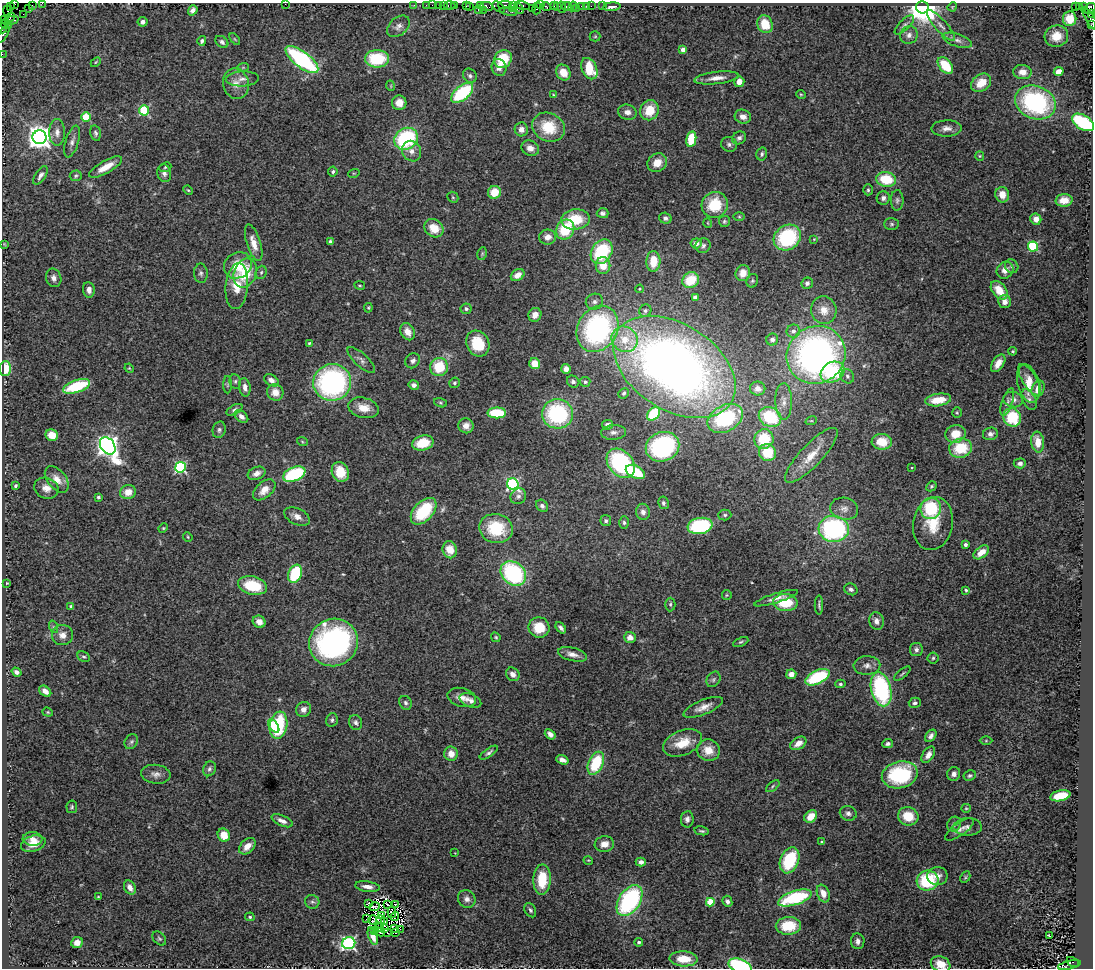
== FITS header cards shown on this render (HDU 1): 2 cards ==
NAXIS1  =                 1091
NAXIS2  =                  966

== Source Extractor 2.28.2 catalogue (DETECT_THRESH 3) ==
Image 1091 x 966 px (HDU 1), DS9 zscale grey, 1 PNG px = 1 image px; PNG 1095 x 970 px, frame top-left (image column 1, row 966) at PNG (2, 3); each listed source drawn as its Kron ellipse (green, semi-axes under 4 px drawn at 4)
Background 2.61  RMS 0.075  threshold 0.225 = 3 sigma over >= 5 px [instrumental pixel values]
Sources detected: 430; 3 with non-positive FLUX_AUTO (blend fragments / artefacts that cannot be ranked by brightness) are neither listed nor drawn; the other 427 listed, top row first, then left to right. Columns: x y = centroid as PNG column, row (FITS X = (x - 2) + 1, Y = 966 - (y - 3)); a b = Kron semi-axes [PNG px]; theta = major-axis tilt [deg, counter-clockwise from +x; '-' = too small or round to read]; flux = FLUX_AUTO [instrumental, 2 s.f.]
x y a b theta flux
42 3 2 2 - 38
14 4 3 2 - 290
285 4 2 2 - 18
32 5 2 2 - 49
414 5 2 2 - 45
426 5 2 2 - 81
432 5 2 2 - 89
443 5 3 2 - 200
449 5 6 3 0 320
466 5 3 3 - 130
505 5 6 2 0 540
514 5 4 2 - 150
523 5 7 3 -12 390
540 5 3 2 - 170
439 6 4 3 - 360
455 6 4 3 - 260
481 6 4 3 - 210
486 6 7 4 -9 770
554 6 3 2 - 140
557 6 4 3 - 160
567 6 5 3 - 270
573 6 5 2 - 61
582 6 3 3 - 260
586 6 3 2 - 39
591 6 2 2 - 75
603 6 2 2 - 37
1076 6 3 3 - 350
1079 6 3 3 - 84
10 7 3 3 - 340
469 7 4 3 - 170
498 7 7 3 -40 710
546 7 4 3 - 300
562 7 6 3 -80 330
612 7 9 4 5 20
922 7 6 6 - 10000
952 7 5 3 - 4.2
1084 7 4 3 - 130
29 8 3 2 - 120
512 8 3 2 - 170
519 8 6 4 -55 570
532 8 2 2 - 120
537 8 6 3 84 450
577 8 3 2 - 100
478 9 3 3 - 150
1090 9 6 5 - 490
193 10 5 4 - 26
483 10 4 3 - 150
7 11 5 3 - 350
509 11 9 3 -9 490
23 14 2 2 - 110
1092 14 4 2 - 190
10 17 5 3 - 1900
1090 18 13 4 -59 620
1070 19 7 6 - 90
5 20 4 3 - 110
12 20 7 3 14 1500
143 22 5 4 - 21
4 24 4 2 - 190
765 24 9 7 -67 110
904 25 13 5 45 17
1091 25 2 2 - 47
8 26 3 2 - 1800
398 26 13 8 41 28
941 26 20 6 -48 38
3 28 5 2 - 350
3 34 9 3 59 400
909 35 9 8 - 27
595 36 5 5 - 6.2
1056 36 12 10 15 85
235 39 7 3 -52 5.8
957 40 15 6 -18 30
202 41 5 4 - 12
222 42 7 5 -40 14
683 50 4 4 - 56
2 54 2 2 - 58
377 59 12 9 1 260
503 59 9 8 - 160
302 60 20 8 -37 680
96 62 6 3 44 5.3
945 66 10 6 -51 170
243 67 6 3 19 5.5
499 67 8 7 - 33
589 69 11 7 -67 150
1059 71 5 4 - 52
1022 72 9 7 -7 44
563 73 8 7 - 74
470 76 7 6 - 14
717 78 22 6 7 47
242 79 16 7 3 35
739 82 5 5 - 36
981 83 11 8 37 85
236 84 15 12 -76 59
391 86 5 3 - 4.1
462 93 13 7 39 360
801 94 5 4 - 5.3
553 95 4 3 - 5.4
1035 102 21 16 -20 740
399 103 7 7 - 60
144 110 5 5 - 370
649 110 10 9 - 110
627 112 9 7 -14 30
86 117 4 4 - 230
743 117 8 7 - 33
1083 122 12 7 -31 430
548 127 17 14 -26 170
947 128 15 8 1 34
521 129 7 6 - 29
57 132 13 8 89 34
96 133 8 5 -77 13
39 137 7 7 - 4800
739 138 7 6 - 15
406 139 12 10 34 510
691 139 8 5 79 140
72 142 16 6 73 26
729 144 8 7 - 16
530 148 9 7 -26 36
412 151 10 9 - 33
762 154 6 5 - 12
980 156 5 4 - 5.7
657 163 10 9 - 64
106 167 19 6 30 74
165 167 6 4 24 8.1
333 172 5 4 - 10
164 173 9 7 -76 22
354 173 6 3 17 4.3
40 175 10 5 56 18
76 176 6 5 - 9
886 179 10 7 -9 170
188 190 5 3 - 4.8
868 190 5 4 - 8
494 192 6 6 - 98
1002 195 8 7 - 56
453 197 6 5 - 7
883 198 7 6 - 19
897 200 10 6 89 15
1064 200 8 6 4 64
715 205 13 12 - 160
603 213 6 5 - 15
739 217 6 4 -1 5.7
665 218 6 5 - 15
575 219 14 10 5 170
1036 219 6 5 - 37
724 221 5 5 - 8.1
708 223 5 3 - 3.8
892 224 7 6 - 11
434 228 10 8 -36 91
565 229 10 8 59 210
548 237 8 7 - 39
787 237 14 12 36 380
814 239 4 4 - 4.1
330 242 4 4 - 11
254 243 19 7 -73 60
696 243 5 5 - 26
4 244 4 3 - 3.9
703 246 8 7 - 15
1033 246 5 5 - 340
602 252 13 10 58 320
482 254 6 4 79 8.2
653 261 10 7 88 88
238 265 14 12 37 110
603 265 8 7 - 88
1012 266 7 6 - 14
1005 270 9 8 - 41
261 272 7 5 69 9.3
201 273 9 7 -86 15
245 273 15 11 68 160
743 273 8 7 - 57
518 275 7 5 34 45
54 278 9 7 -72 23
691 280 9 7 35 120
752 281 7 5 66 9.6
807 283 6 5 - 15
360 285 5 3 - 5.3
237 286 23 11 84 110
640 289 4 3 - 5.2
89 290 8 6 -84 28
999 290 10 6 -51 89
695 297 4 4 - 15
594 302 9 8 - 24
1005 302 6 6 - 30
368 308 5 4 - 5.9
466 309 5 5 - 12
824 310 14 12 -75 63
645 311 6 5 - 11
535 315 7 6 - 33
598 329 24 20 59 920
793 331 7 6 - 26
407 332 9 6 -62 45
625 339 13 12 - 100
772 340 6 5 - 19
309 343 4 2 - 5.9
478 343 13 11 -62 170
1013 351 4 4 - 7.1
816 355 30 28 38 2100
361 360 18 6 -43 26
413 361 8 7 - 19
998 363 10 5 56 46
535 364 5 5 - 77
439 367 9 9 - 180
674 367 67 43 -33 3600
129 368 5 3 - 4.6
5 369 7 6 - 89
566 369 5 5 - 27
832 372 12 10 29 300
847 376 7 6 - 17
271 380 8 5 -31 27
1030 380 18 7 -57 45
235 381 7 5 -78 10
332 382 19 18 - 1000
573 382 6 5 - 15
585 382 5 5 - 8.4
454 383 5 5 - 11
1028 384 19 10 -75 71
228 385 9 4 89 8.8
414 385 5 4 - 22
77 386 14 6 19 270
245 387 9 5 -80 25
758 389 7 7 - 28
1038 389 8 6 67 51
275 392 8 8 - 53
624 393 5 4 - 7.6
1029 399 11 6 -62 23
938 400 13 6 8 98
1013 400 10 7 -13 25
784 401 18 8 -89 43
1007 402 14 5 70 19
440 403 7 4 -20 7
363 408 15 10 -14 65
234 410 9 4 28 14
497 413 9 5 1 210
957 413 5 4 - 6.5
557 414 15 14 - 520
653 414 8 5 48 240
241 416 8 5 -41 22
770 417 12 9 -29 250
1012 417 9 8 - 230
725 418 19 13 27 300
811 421 6 3 17 5
607 425 6 4 9 15
466 426 7 7 - 38
219 430 8 6 75 13
614 432 12 7 3 26
955 434 10 9 - 80
990 434 7 6 - 19
52 435 6 5 - 64
764 439 10 9 - 160
302 441 5 3 - 5.2
882 442 10 8 -3 100
1038 442 10 6 -82 68
423 443 11 7 14 130
108 446 9 7 -56 3700
662 447 17 14 22 500
961 448 11 9 12 160
767 453 9 8 - 130
811 455 36 11 47 120
621 463 16 12 -50 620
1020 463 6 5 - 16
180 467 5 5 - 660
912 467 2 2 - 3.7
340 472 10 8 -70 110
635 472 10 6 -26 170
257 473 9 6 23 33
294 474 12 6 22 400
57 479 15 9 -50 51
513 484 6 5 - 770
15 486 4 3 - 8.9
931 486 5 4 - 7
46 488 12 10 -25 42
264 490 13 8 42 50
128 492 8 7 - 54
518 496 8 7 - 18
98 497 3 3 - 8.2
663 503 6 5 - 11
542 506 6 5 - 16
931 508 11 10 - 270
844 509 14 11 -13 41
424 511 16 9 47 270
643 512 8 7 - 26
725 515 6 5 - 9.9
297 516 14 8 -26 35
606 521 5 5 - 9.8
624 523 6 5 - 10
933 524 27 19 80 160
700 526 12 8 9 430
163 528 5 4 - 5.8
496 528 17 14 -12 220
834 529 15 13 -5 800
188 537 5 4 - 5.6
965 545 3 3 - 18
450 550 8 7 - 85
981 552 9 5 37 55
513 573 14 11 -41 610
295 574 9 6 69 260
7 583 3 3 - 5.5
252 586 14 9 -13 200
851 589 7 5 -28 16
966 590 3 3 - 7
727 595 5 5 - 6.6
776 598 22 4 18 34
785 603 12 8 -4 160
670 604 7 5 88 9.6
819 605 9 3 -90 9.1
71 606 4 3 - 8.6
876 621 9 7 -75 27
259 622 6 6 - 37
54 627 6 4 -70 7.6
539 627 10 10 - 120
561 628 6 3 -50 13
62 635 10 10 - 37
496 637 5 4 - 6.2
630 637 6 5 - 36
333 642 24 23 - 1100
741 642 8 4 24 8.6
916 650 6 6 - 17
572 654 15 6 -13 37
84 657 7 4 -25 8.8
933 658 5 5 - 8.8
867 665 13 9 3 32
16 672 5 4 - 15
513 674 7 6 - 26
791 674 5 5 - 29
902 674 10 3 40 9.4
817 677 13 6 25 310
713 679 8 6 55 12
840 684 5 4 - 8.1
881 689 17 10 -76 600
45 691 7 5 -38 34
462 697 15 9 -15 45
470 700 11 6 -22 25
405 703 7 6 - 13
915 703 6 5 - 14
703 707 21 7 22 46
303 709 8 7 - 28
48 712 5 4 - 6.6
332 720 7 5 76 12
356 722 8 6 -65 16
278 725 13 8 80 360
274 726 8 4 -54 63
550 734 6 4 -39 20
931 736 7 4 50 18
986 741 6 4 0 5.8
131 742 8 6 57 12
682 743 20 12 23 110
798 743 9 6 32 44
888 744 5 4 - 13
708 750 11 10 - 72
489 753 10 4 33 13
451 754 7 6 - 51
928 755 9 5 57 29
562 760 6 4 -18 27
596 763 12 7 66 240
209 769 7 6 - 14
156 774 15 9 -7 32
954 774 7 6 - 22
900 775 18 13 14 390
970 776 6 5 - 10
773 786 8 4 37 8.5
1060 796 10 5 12 160
72 807 6 5 - 9
966 808 5 4 - 6
848 813 8 7 - 20
811 816 7 5 41 69
908 816 10 9 - 110
687 819 8 6 82 19
282 821 11 5 -24 28
954 824 8 6 52 19
968 827 14 8 1 27
960 829 17 6 35 26
702 831 7 3 -9 8.8
224 835 7 6 - 65
32 839 10 7 -6 36
822 842 3 3 - 15
33 844 12 8 16 63
604 844 10 7 8 39
247 846 10 6 44 44
455 853 2 2 - 2.9
588 860 5 3 - 4.3
790 860 13 9 68 270
641 862 5 4 - 27
937 876 10 9 - 33
965 877 6 4 62 7.5
542 879 15 9 88 160
928 881 11 10 - 300
367 887 12 5 -8 31
130 888 7 5 -59 38
823 893 9 6 -68 58
98 897 3 3 - 4.7
795 898 17 7 18 420
467 899 9 8 - 26
630 901 17 10 56 670
727 901 6 5 - 16
312 902 7 7 - 14
710 902 4 4 - 190
368 904 4 3 - 13
396 904 3 2 - 11
388 905 3 2 - 3
375 907 5 3 - 0.97
530 910 7 5 -61 11
392 912 6 3 -84 0.18
381 915 2 2 - 5.7
395 916 4 3 - 1.8
250 917 5 4 - 7.2
367 919 3 2 - 7
381 919 4 3 - 9.3
373 920 4 2 - 13
385 922 3 2 - 7
788 926 12 9 2 150
379 928 3 3 - 13
385 929 3 2 - 0.53
395 929 3 2 - 1.3
400 929 3 2 - 3.8
375 930 2 2 - 4.1
379 932 6 3 -24 2.6
388 933 3 2 - 6
396 933 3 2 - 7.1
373 936 9 4 -70 49
1049 936 3 2 - 28
159 939 8 5 -47 9.2
858 941 8 6 -84 23
639 942 4 4 - 13
77 943 6 5 - 32
349 943 6 6 - 1000
684 959 14 7 -4 110
1072 962 6 4 -30 1200
941 964 10 7 -22 80
1069 965 12 4 13 1600
740 966 12 6 -18 460
At the frame edge (FLAGS 8, measured only in part): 12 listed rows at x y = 42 3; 14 4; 285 4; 1092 14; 1090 18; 1091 25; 3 28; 3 34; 2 54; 941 964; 1069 965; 740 966
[3 non-positive-flux detections neither listed nor drawn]